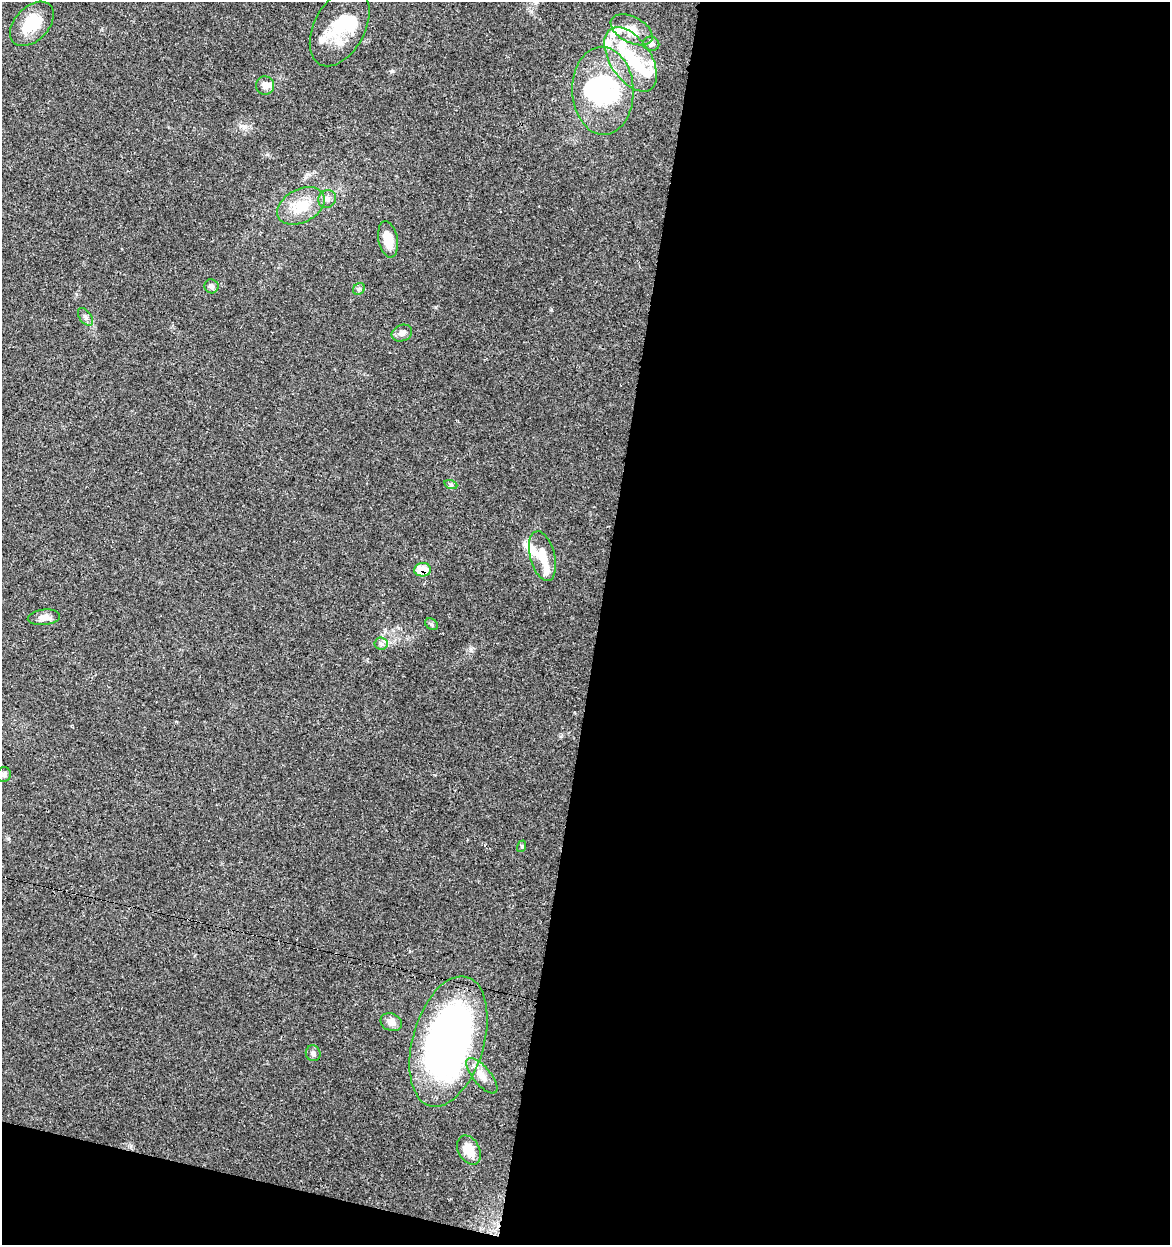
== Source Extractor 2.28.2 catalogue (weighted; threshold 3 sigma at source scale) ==
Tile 16 of 4 x 4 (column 4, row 4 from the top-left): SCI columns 3790-4957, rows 2-1244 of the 5182 x 4982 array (HDU 1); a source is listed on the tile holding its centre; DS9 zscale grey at full resolution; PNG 1172 x 1247 px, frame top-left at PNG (2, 2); each listed source drawn as its Kron ellipse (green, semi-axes under 4 px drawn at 4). Shown black and unused: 51% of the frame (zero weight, under 3 of 4 exposures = <1% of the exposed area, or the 3 px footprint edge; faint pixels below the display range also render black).
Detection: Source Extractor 2.28.2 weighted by HDU 2 'WHT'; one run over the whole footprint, this tile lists its part. Background 0.0353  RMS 0.0034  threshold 0.0155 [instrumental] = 3 sigma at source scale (4.5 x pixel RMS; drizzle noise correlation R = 1.50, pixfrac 1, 0.0396/0.0396 arcsec/px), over >= 5 px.
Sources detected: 40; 5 inside a brighter object's white glare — neither listed nor drawn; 8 inside a brighter listed object's ellipse — not listed separately; the other 27 listed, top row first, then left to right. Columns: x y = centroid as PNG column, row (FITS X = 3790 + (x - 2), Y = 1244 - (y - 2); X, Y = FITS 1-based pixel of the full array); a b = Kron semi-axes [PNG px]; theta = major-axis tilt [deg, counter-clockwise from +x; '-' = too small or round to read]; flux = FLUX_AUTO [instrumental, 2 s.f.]
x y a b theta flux
32 24 26 17 46 11
340 27 42 25 62 15
632 30 22 13 -28 5.5
651 44 8 7 - 1.3
631 59 36 20 -56 17
265 85 9 9 - 2.1
603 91 44 31 -88 31
327 199 9 8 - 1.7
301 206 25 16 28 9.2
388 239 18 9 -79 5.5
211 286 7 7 - 1
359 289 6 5 - 0.73
85 317 10 6 -54 1.1
402 333 10 8 19 1.7
451 485 7 4 -19 0.58
542 556 25 12 -75 6.2
423 570 8 6 3 6.6
44 617 16 8 6 2.3
432 624 7 5 -35 0.64
381 644 6 6 - 0.94
4 774 7 7 - 0.92
522 846 6 4 73 0.42
391 1022 11 8 -22 2.7
448 1041 67 35 74 160
313 1053 8 7 - 1.1
482 1076 22 9 -50 3.5
469 1150 15 10 -62 6
Overlapping masked pixels (flux is a lower limit): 1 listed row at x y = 423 570
Unlisted compact peaks at least as high as the median listed source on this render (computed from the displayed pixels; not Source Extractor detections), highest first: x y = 551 310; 436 307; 471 650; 245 127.